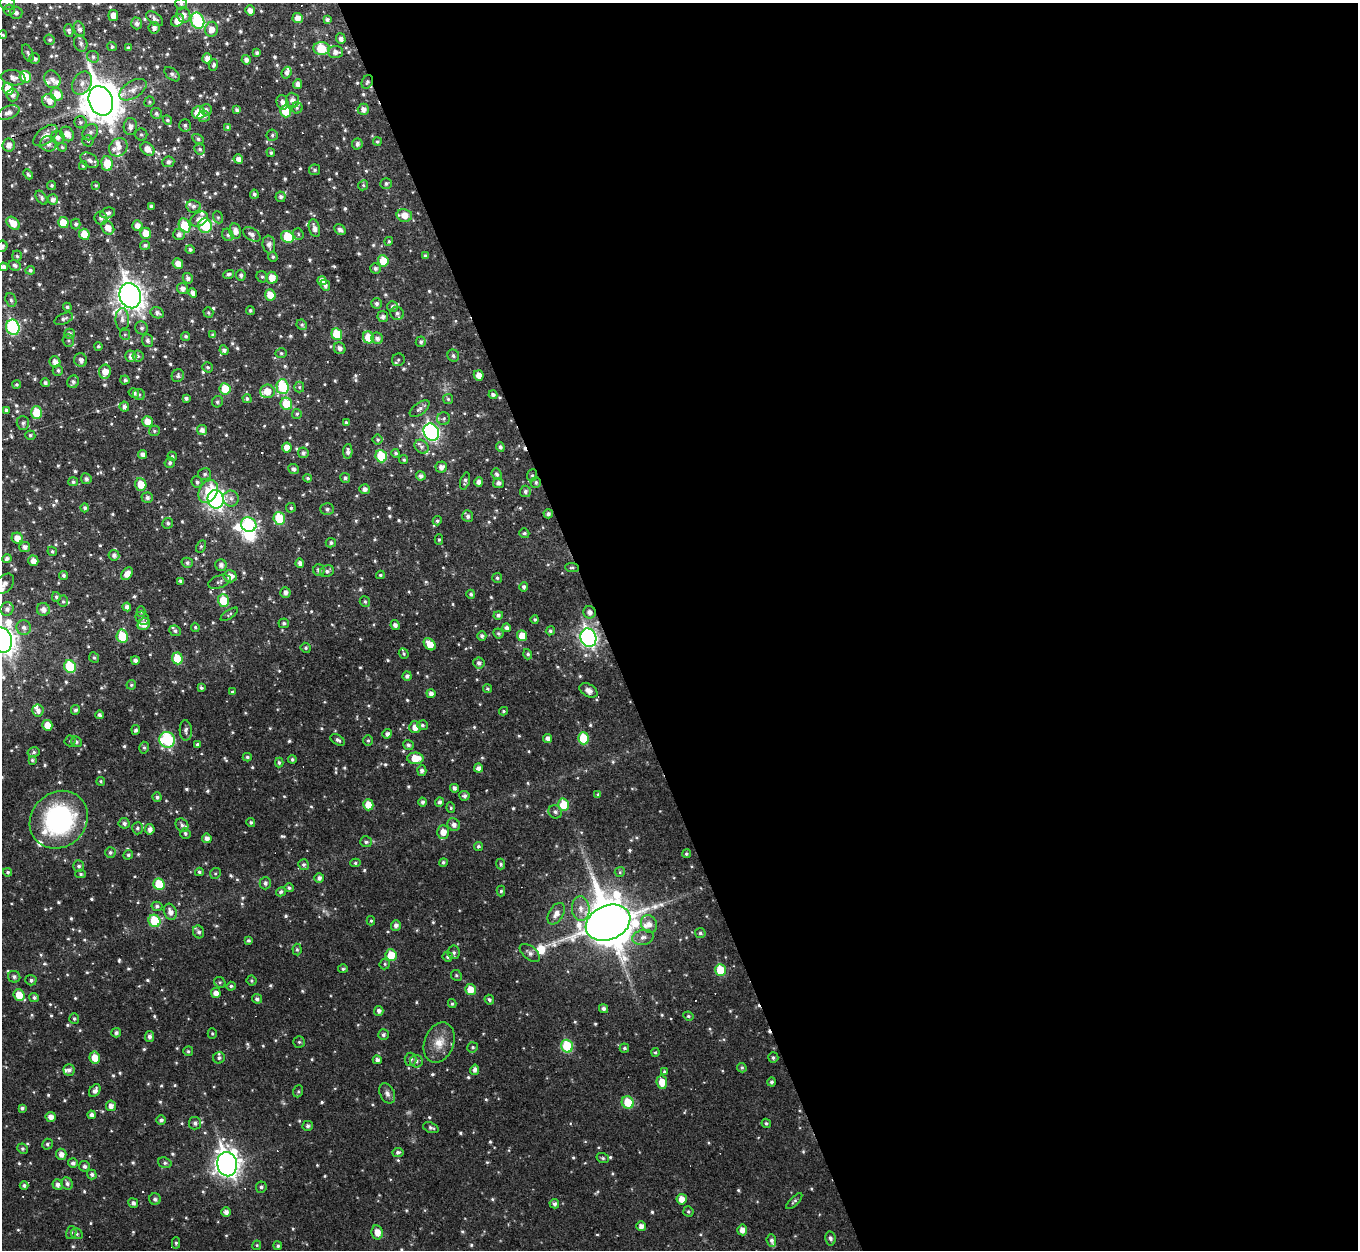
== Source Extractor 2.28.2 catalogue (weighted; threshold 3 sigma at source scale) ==
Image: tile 8 of 4 x 4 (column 4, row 2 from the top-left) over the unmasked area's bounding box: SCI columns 4070-5425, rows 2643-3890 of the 5425 x 5410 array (HDU 1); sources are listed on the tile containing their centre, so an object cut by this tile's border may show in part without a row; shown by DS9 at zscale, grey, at full resolution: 1 PNG px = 1 image px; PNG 1360 x 1252 px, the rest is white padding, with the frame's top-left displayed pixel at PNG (2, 3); every listed detection drawn as its Kron ellipse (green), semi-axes under 4 PNG px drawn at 4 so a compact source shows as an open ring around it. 56% of this frame is shown black and not used: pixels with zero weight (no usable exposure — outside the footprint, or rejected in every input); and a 3 px margin inside the footprint's outer edge (the drizzle kernel's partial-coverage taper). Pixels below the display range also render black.
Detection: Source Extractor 2.28.2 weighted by HDU 2 'WHT'; one run over the whole footprint, this tile lists its part. Background 0.0459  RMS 0.0086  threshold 0.0387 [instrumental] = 3 sigma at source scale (4.5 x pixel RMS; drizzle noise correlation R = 1.50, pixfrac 1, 0.05/0.05 arcsec/px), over >= 5 px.
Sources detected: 877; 3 too faint to see at this stretch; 2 inside a brighter object's white glare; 18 cosmic-ray / hot-pixel residue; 1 long thin detection or spike segment (spike, bleed or trail) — neither listed nor drawn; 26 inside a brighter listed object's ellipse — not listed separately; of the other 827, all 500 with FLUX_AUTO >= 1.3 (the completeness limit of this list) listed and drawn (327 fainter detections not listed), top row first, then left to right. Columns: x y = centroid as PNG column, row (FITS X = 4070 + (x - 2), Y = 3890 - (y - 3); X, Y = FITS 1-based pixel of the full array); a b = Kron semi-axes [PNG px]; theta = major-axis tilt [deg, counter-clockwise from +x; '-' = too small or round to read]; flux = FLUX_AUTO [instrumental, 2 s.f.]
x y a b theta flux
8 3 7 7 - 3.5
181 4 6 5 - 2.1
9 10 5 5 - 1.4
250 10 5 4 - 5.2
16 13 6 6 - 2.8
113 15 5 5 - 5.8
183 15 8 6 -64 4.9
298 18 5 5 - 7
155 19 9 5 -38 3
177 20 7 5 47 9
327 20 4 3 - 2.2
198 21 8 6 -68 83
137 23 6 5 - 3.1
154 28 6 5 - 3.4
79 29 8 5 -70 3.1
211 29 7 6 - 7.4
69 31 6 4 -79 2.1
3 35 4 4 - 1.4
341 39 5 5 - 3.2
50 40 5 5 - 1.8
81 43 8 6 -71 3
112 47 5 4 - 2
128 48 4 3 - 1.8
322 48 8 6 -5 33
335 52 7 6 - 4.5
28 53 9 5 -67 2.3
257 53 4 4 - 1.8
93 57 6 5 - 2.1
207 58 5 4 - 5.3
35 59 5 5 - 2.7
246 60 5 4 - 3.8
214 65 6 4 69 1.9
286 73 6 5 - 2.9
172 74 9 5 -40 2.5
25 77 6 5 - 26
13 78 12 7 -9 5.2
52 79 9 7 -58 4.5
367 82 7 5 63 2.1
82 83 12 9 61 6.7
298 84 5 4 - 4.1
8 89 6 5 - 16
133 90 15 8 32 7.5
57 94 6 6 - 14
13 95 6 6 - 3.1
292 100 8 6 -85 5.2
49 101 7 6 - 6.8
101 101 15 12 -68 2200
149 102 5 5 - 1.3
282 102 7 6 - 3.8
297 108 5 5 - 1.7
363 109 6 5 - 4.5
206 110 6 5 - 2.6
237 110 4 3 - 2
286 111 6 5 - 26
8 113 11 6 21 5
156 113 5 5 - 2.4
198 113 7 6 - 17
204 116 6 5 - 2.7
167 120 5 4 - 1.7
80 122 6 6 - 2.3
185 125 6 6 - 2.2
130 126 8 6 87 4.6
228 127 4 4 - 2.1
90 132 9 7 48 3.4
67 134 8 6 -53 7.7
141 135 6 6 - 1.8
272 135 6 5 - 1.8
45 136 14 8 39 8
58 137 7 6 - 4
198 139 6 4 -29 1.9
88 141 5 5 - 1.4
377 142 4 4 - 1.3
48 144 8 7 - 5.6
357 144 5 5 - 2.9
9 145 7 6 - 5.6
62 147 5 4 - 1.4
118 147 10 8 49 4.8
148 149 8 6 -38 8.2
200 149 5 5 - 1.9
271 153 4 4 - 1.5
238 159 5 4 - 4.6
89 160 10 6 -33 3.9
168 162 6 5 - 3
107 164 7 5 -86 19
83 166 4 3 - 1.4
315 170 5 5 - 1.8
28 174 6 4 -47 1.8
386 184 5 5 - 2.1
52 185 5 4 - 1.4
96 185 4 4 - 1.4
363 185 5 5 - 1.3
254 194 4 3 - 2
281 197 5 5 - 2.5
42 198 8 5 -55 2.3
53 199 5 5 - 3.5
151 206 4 3 - 2.3
193 206 7 6 - 2.8
108 213 7 5 13 2.6
404 215 8 6 -10 12
218 217 6 5 - 1.4
101 218 7 6 - 3.1
199 219 9 6 30 4.6
13 223 7 5 -45 11
63 223 5 5 - 16
76 224 5 5 - 1.9
137 225 5 5 - 5.1
185 226 7 5 -66 27
205 226 7 6 - 52
108 228 7 6 - 8.1
314 228 9 5 -74 5
340 230 6 4 -44 2.6
235 231 8 6 -78 6.3
146 233 5 5 - 11
84 234 5 5 - 17
179 234 6 5 - 3.5
252 234 10 6 -33 3.5
298 234 6 5 - 1.4
228 235 6 5 - 2.3
288 237 6 5 - 29
389 241 4 4 - 1.3
269 244 9 6 -83 4.2
145 245 5 4 - 2.2
2 246 6 5 - 3.6
190 249 4 4 - 1.8
17 256 5 4 - 1.5
425 256 3 3 - 1.6
273 257 5 4 - 1.5
383 261 5 5 - 20
178 264 5 5 - 6.4
15 265 6 5 - 2.3
3 267 4 3 - 2.5
375 268 5 5 - 2.3
30 270 4 4 - 2.1
228 274 5 4 - 2.3
241 275 5 5 - 2.3
262 277 6 5 - 1.8
188 278 5 5 - 2.8
272 278 6 5 - 11
322 281 5 4 - 5.7
325 285 6 4 -64 3
182 288 5 5 - 3.9
193 293 5 4 - 4.6
270 295 5 5 - 12
130 296 13 10 -75 910
11 300 7 5 -72 2.2
376 303 5 5 - 2.5
392 306 5 5 - 2.3
67 307 4 4 - 2
250 310 4 4 - 1.6
157 313 7 5 -25 3.2
208 313 5 5 - 1.3
397 313 7 6 - 3
383 317 5 5 - 3
64 319 10 5 24 2.4
122 319 11 6 -89 4.3
302 325 5 5 - 1.6
13 327 8 6 -71 93
142 328 6 6 - 2.3
69 334 5 5 - 2.5
125 334 6 5 - 1.4
337 334 6 5 - 24
213 335 4 4 - 1.8
186 336 5 4 - 1.6
368 337 6 5 - 17
377 338 6 5 - 3.4
148 340 6 5 - 2.6
68 341 6 5 - 1.6
421 342 5 5 - 2
98 346 4 4 - 1.5
340 348 6 5 - 3.8
224 350 5 4 - 3.2
281 353 5 5 - 1.5
131 356 6 5 - 4.5
138 356 5 5 - 1.7
453 356 6 5 - 2.2
81 360 7 6 - 4.7
398 360 6 6 - 1.6
55 362 5 5 - 6.1
207 367 5 5 - 1.6
58 370 5 5 - 1.9
105 372 7 6 - 9.5
479 375 5 5 - 7
178 376 6 6 - 2
125 380 4 4 - 1.9
73 382 6 5 - 2.4
45 383 4 4 - 2
17 384 4 4 - 1.4
282 387 7 6 - 58
299 387 5 5 - 1.5
225 389 6 5 - 21
267 391 7 6 - 13
134 393 5 4 - 2.3
139 395 6 5 - 1.6
493 395 4 4 - 2.6
186 398 4 3 - 2.3
247 399 4 4 - 2
448 399 5 5 - 1.4
217 402 6 5 - 1.8
286 404 6 5 - 26
124 407 5 5 - 3.2
420 409 11 6 37 3.4
6 410 4 4 - 2.4
36 413 6 5 - 27
297 414 5 5 - 1.4
444 419 6 6 - 2.3
147 422 5 5 - 9.4
23 423 7 6 - 2.3
346 423 4 4 - 1.6
202 430 5 5 - 3.9
154 431 5 5 - 1.5
431 432 9 7 -62 210
30 435 5 5 - 1.7
378 440 5 5 - 1.5
421 447 8 6 -46 3
500 447 4 4 - 2.2
287 448 5 5 - 8.2
348 451 7 4 87 3.2
303 453 5 5 - 2.5
396 453 4 4 - 1.8
143 455 4 4 - 4.1
172 456 5 4 - 1.6
381 456 6 5 - 35
404 460 5 4 - 1.5
170 463 5 5 - 2
441 467 6 5 - 4.7
294 469 5 5 - 2.7
205 474 7 6 - 1.9
497 474 6 5 - 2.7
532 475 6 5 - 1.4
421 476 5 4 - 3.1
308 478 4 4 - 1.7
345 478 5 4 - 1.9
86 479 5 5 - 2.6
465 481 9 4 73 2.7
73 482 5 4 - 2
197 482 6 5 - 2
479 482 5 4 - 4.5
536 482 5 5 - 1.9
498 483 5 5 - 3.1
141 484 6 5 - 14
365 489 5 5 - 3.9
208 491 12 9 63 17
525 491 6 5 - 2.4
147 498 5 5 - 2.8
231 498 8 8 - 3.7
216 499 9 8 - 360
85 508 4 4 - 2.1
291 508 5 4 - 1.4
327 509 7 6 - 2.8
548 514 4 4 - 2.6
468 516 6 5 - 2.5
279 518 6 5 - 37
437 521 5 4 - 1.7
168 523 5 5 - 2.1
249 525 8 7 - 80
524 533 5 4 - 1.5
17 538 5 5 - 7.9
439 540 5 4 - 1.3
331 543 5 4 - 2
201 546 6 4 63 1.4
25 547 5 5 - 3.7
52 551 5 4 - 1.4
114 555 5 5 - 3.3
7 559 5 4 - 2.6
33 561 5 5 - 6.1
187 563 5 5 - 2.3
300 563 4 4 - 4.3
221 565 6 5 - 3.6
572 568 7 4 -6 1.5
319 570 6 5 - 3.1
327 571 7 5 19 2.5
127 574 7 5 51 6.8
64 575 4 4 - 1.9
380 575 4 3 - 1.4
230 576 6 6 - 8.1
497 578 5 5 - 1.6
181 581 4 4 - 2.6
219 582 11 6 21 2.6
4 584 12 7 50 4.9
524 587 5 4 - 2.2
285 592 5 5 - 3.6
471 594 4 4 - 1.8
56 597 5 4 - 1.9
63 601 6 5 - 1.4
223 601 6 5 - 25
365 601 5 5 - 1.7
127 607 4 4 - 3.7
7 609 7 6 - 3.6
43 609 6 6 - 5.6
141 612 5 4 - 1.5
589 612 6 6 - 4.3
229 614 10 3 34 1.3
498 615 5 4 - 2.5
142 618 7 6 - 2.2
535 619 4 4 - 1.6
284 623 5 5 - 1.9
144 624 7 5 41 5.7
395 625 5 4 - 3.4
24 627 7 7 - 3.9
195 627 4 4 - 1.3
507 628 4 4 - 2.8
175 631 6 5 - 2.3
550 631 5 4 - 1.6
498 633 5 4 - 1.6
122 636 6 5 - 32
482 636 5 4 - 2.4
522 636 5 5 - 12
588 638 9 7 -71 280
2 640 13 9 -75 900
430 644 7 5 -47 11
306 648 5 5 - 1.5
404 654 5 4 - 1.4
528 654 5 4 - 1.9
94 658 5 5 - 1.8
177 658 6 5 - 25
135 660 4 4 - 2.9
479 663 5 5 - 3.1
70 666 6 5 - 45
407 676 5 4 - 2.5
131 685 5 4 - 1.5
201 688 4 4 - 2
487 689 4 4 - 1.4
588 690 10 6 -29 5.4
232 692 4 3 - 1.6
431 694 4 4 - 3.7
75 710 5 4 - 2.2
38 711 6 5 - 4
503 711 4 4 - 1.4
99 715 4 3 - 2.4
47 725 5 5 - 9.2
422 725 5 5 - 1.8
415 727 6 5 - 6.9
136 730 5 4 - 2.3
186 730 10 6 -88 2.8
387 734 5 4 - 3
548 738 5 4 - 3.9
583 738 6 5 - 27
167 740 8 7 - 88
338 740 8 4 -29 2.4
70 741 5 5 - 1.4
368 741 5 4 - 1.6
76 742 5 5 - 2.2
197 744 3 3 - 1.9
408 745 5 5 - 2.4
144 748 6 4 -86 1.7
34 752 6 5 - 1.7
247 757 4 3 - 1.5
415 758 8 6 0 17
292 759 4 4 - 1.6
32 760 4 4 - 1.4
279 762 5 4 - 1.7
479 768 4 4 - 4
422 770 5 4 - 3
101 781 4 4 - 1.4
454 788 4 4 - 3
598 795 4 4 - 1.6
464 796 5 5 - 2.7
157 797 4 4 - 2.1
423 802 4 4 - 2.4
439 802 5 4 - 2.5
368 805 5 5 - 13
564 805 6 5 - 24
451 808 5 4 - 1.3
555 812 7 6 - 2.5
59 820 31 27 44 130
251 822 4 4 - 1.7
124 823 5 5 - 2.8
182 825 7 6 - 2.4
454 825 7 6 - 4
137 828 6 5 - 2
150 829 5 4 - 4.3
443 832 7 6 - 8.3
185 833 5 5 - 2
207 838 5 4 - 4.7
366 842 6 5 - 2.2
478 846 4 4 - 2
110 852 5 5 - 2
686 854 4 4 - 1.4
128 855 5 4 - 1.6
443 862 4 4 - 2
355 863 5 4 - 1.5
501 864 5 4 - 1.7
304 865 5 5 - 1.9
79 866 6 5 - 2.3
8 872 4 4 - 1.5
199 872 4 3 - 1.9
620 872 5 5 - 1.4
215 873 6 5 - 1.4
81 874 5 4 - 1.6
319 878 5 5 - 3.1
265 883 6 5 - 2.4
159 884 6 5 - 30
289 888 4 4 - 1.9
501 891 5 4 - 1.6
281 892 5 4 - 2.2
157 906 5 4 - 2.2
581 909 12 9 -85 7.3
170 912 8 6 -68 5.6
556 914 12 7 59 6.7
154 921 6 5 - 33
371 921 4 4 - 1.3
608 923 23 17 23 4300
649 924 9 8 - 6.5
396 925 5 5 - 3.4
199 932 6 5 - 2.6
700 933 5 5 - 1.8
643 937 11 7 12 4.8
248 940 3 3 - 1.8
297 949 6 4 -85 1.5
454 952 7 6 - 2.3
530 953 12 6 -39 4
391 955 6 5 - 17
448 957 5 5 - 2.3
385 964 5 5 - 1.4
343 969 5 4 - 1.6
720 970 6 5 - 29
456 975 5 5 - 1.4
14 977 6 6 - 2.2
31 980 5 5 - 2.2
251 981 5 5 - 1.5
220 982 6 5 - 1.5
231 986 4 4 - 1.7
470 990 5 5 - 12
216 993 5 5 - 5.4
19 995 6 5 - 13
34 998 5 4 - 2
257 999 5 4 - 2.6
489 1000 5 4 - 1.9
452 1004 4 4 - 1.5
604 1009 5 4 - 2.8
379 1011 5 4 - 2.8
688 1016 5 4 - 1.6
74 1019 5 5 - 1.6
116 1033 5 4 - 2.5
212 1034 5 4 - 1.3
383 1035 5 5 - 2.6
149 1037 5 4 - 3
299 1042 5 5 - 1.5
439 1043 21 14 68 14
567 1046 6 6 - 47
473 1047 5 5 - 1.7
624 1048 5 4 - 1.8
188 1051 5 5 - 1.5
655 1052 4 4 - 1.3
95 1058 6 5 - 13
219 1058 6 5 - 2
773 1058 5 5 - 1.7
410 1059 6 6 - 2.8
377 1060 4 4 - 3.4
416 1061 6 6 - 2.4
742 1068 5 4 - 1.5
69 1070 6 5 - 2.8
475 1070 5 4 - 3
664 1072 4 4 - 1.6
662 1082 7 5 -81 12
772 1082 4 4 - 1.8
95 1091 7 5 56 3.8
298 1091 6 5 - 1.4
387 1093 11 7 -64 3.7
628 1102 6 6 - 21
111 1106 5 5 - 4.7
22 1108 4 3 - 2
92 1115 4 4 - 3.2
51 1117 5 5 - 5.4
161 1120 5 4 - 2.5
195 1123 6 6 - 3
766 1123 5 4 - 1.5
308 1126 5 5 - 2.2
431 1128 8 5 -18 2.2
47 1144 5 5 - 1.9
23 1149 5 5 - 1.8
398 1152 5 4 - 2.3
61 1154 5 5 - 4.9
603 1158 6 5 - 1.6
73 1163 5 5 - 2.9
165 1163 7 5 -19 1.9
227 1164 12 10 -80 730
84 1166 5 5 - 2.4
92 1174 5 4 - 2.3
67 1184 6 5 - 2.6
24 1185 4 4 - 2.1
58 1185 5 5 - 3.7
261 1187 6 5 - 2.2
155 1199 6 5 - 2.5
682 1199 5 5 - 8
794 1201 10 4 44 2
133 1203 5 4 - 2.6
554 1204 5 4 - 2.6
226 1212 5 4 - 4.4
688 1212 5 5 - 1.5
641 1226 5 4 - 4.8
742 1230 5 5 - 5.8
377 1232 7 5 -78 8.2
71 1233 6 5 - 1.9
77 1234 6 5 - 1.6
830 1238 7 5 -80 2.6
771 1240 6 5 - 2.4
176 1243 5 4 - 1.5
257 1245 5 4 - 1.3
278 1246 4 4 - 1.6
Overlapping masked pixels (flux is a lower limit): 3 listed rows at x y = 367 82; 101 101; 572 568
Isophote crosses this tile's border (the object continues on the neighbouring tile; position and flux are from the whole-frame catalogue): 7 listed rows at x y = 8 3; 181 4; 3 35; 2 246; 4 584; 2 640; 59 820